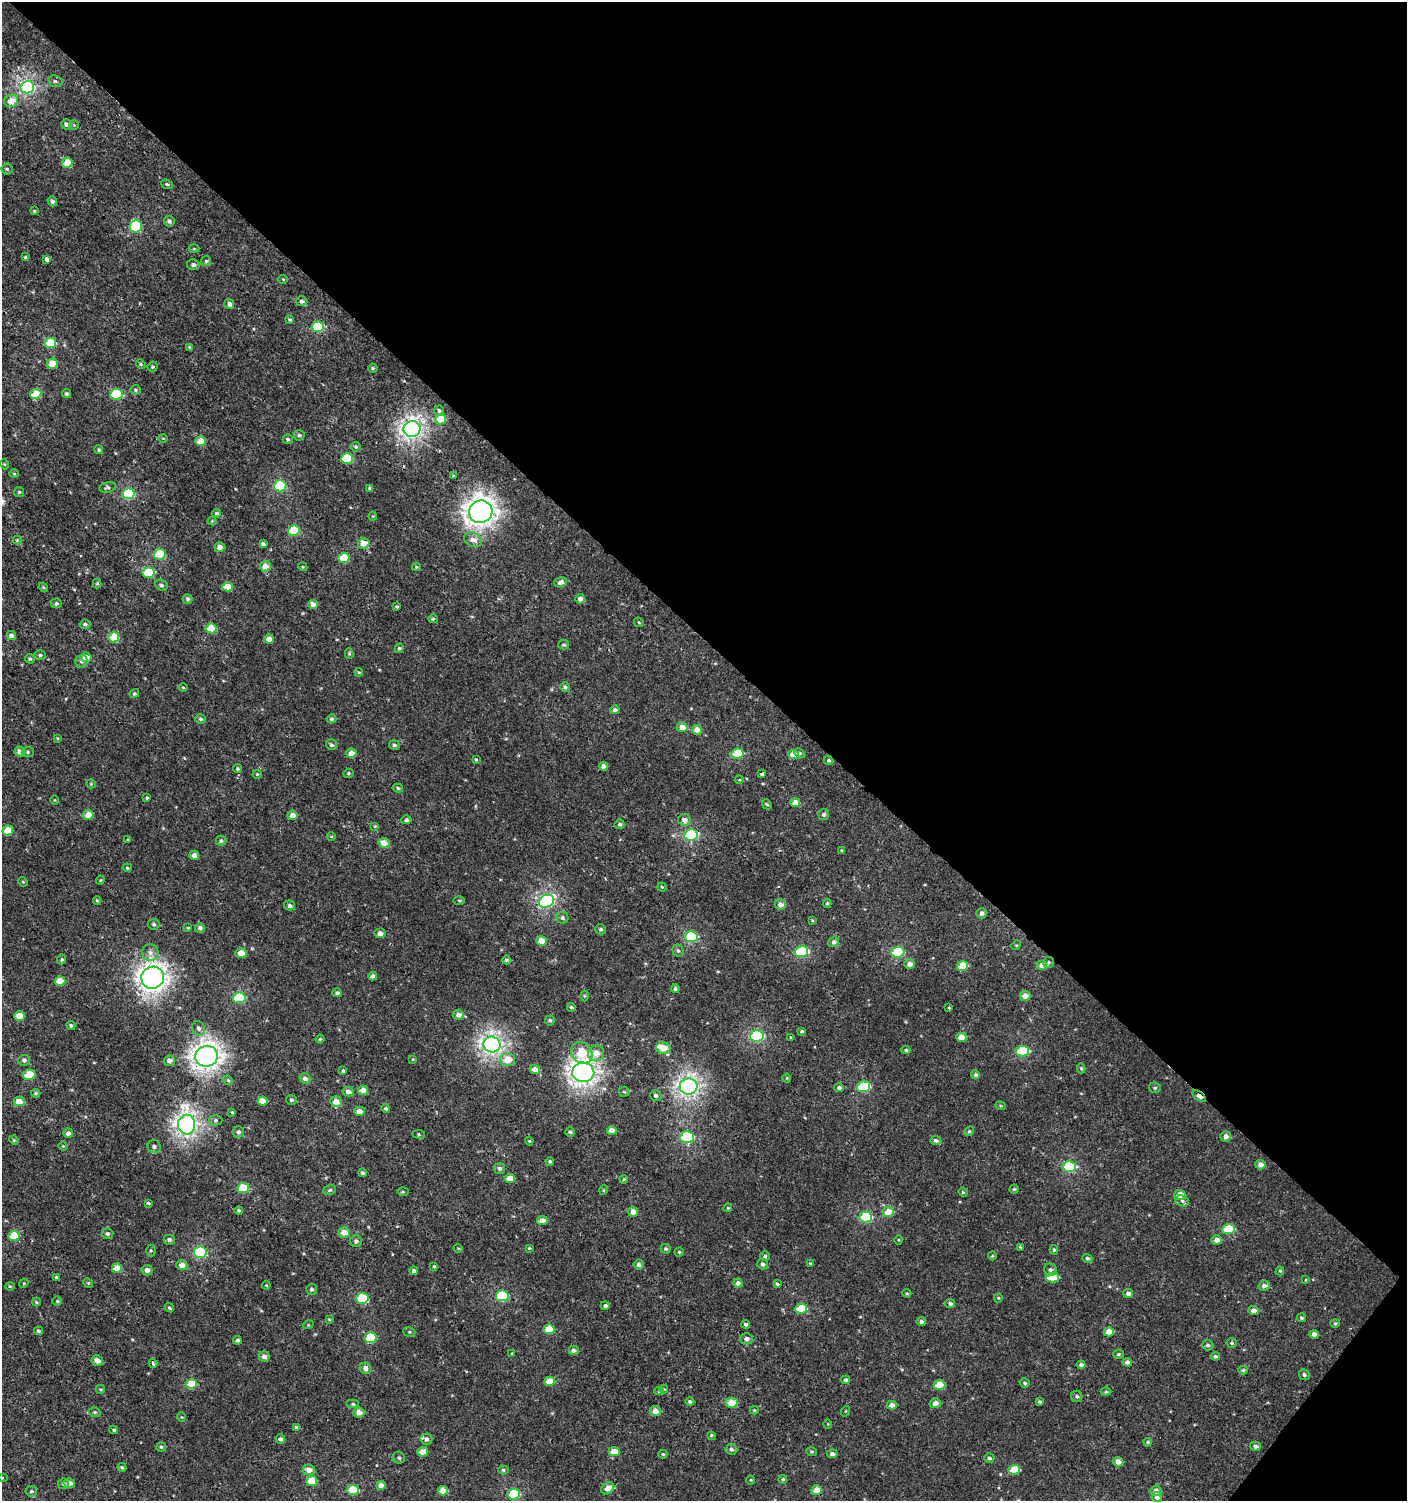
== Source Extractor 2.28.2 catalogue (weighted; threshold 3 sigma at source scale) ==
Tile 8 of 4 x 4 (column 4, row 2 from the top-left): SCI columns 4387-5791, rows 3039-4537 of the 6059 x 6037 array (HDU 1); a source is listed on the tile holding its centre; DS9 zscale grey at full resolution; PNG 1409 x 1503 px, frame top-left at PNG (2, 2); each listed source drawn as its Kron ellipse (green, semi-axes under 4 px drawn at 4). Shown black and unused: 44% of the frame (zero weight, under 2 of 3 exposures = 2% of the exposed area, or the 3 px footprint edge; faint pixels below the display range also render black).
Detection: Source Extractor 2.28.2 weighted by HDU 2 'WHT'; one run over the whole footprint, this tile lists its part. Background 9.47e-04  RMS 0.0025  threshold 0.0115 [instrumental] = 3 sigma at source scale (4.5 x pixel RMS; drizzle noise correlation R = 1.50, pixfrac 1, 0.0396/0.0396 arcsec/px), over >= 5 px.
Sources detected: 410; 1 inside a brighter object's white glare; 1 cosmic-ray / hot-pixel residue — neither listed nor drawn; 4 inside a brighter listed object's ellipse — not listed separately; the other 404 listed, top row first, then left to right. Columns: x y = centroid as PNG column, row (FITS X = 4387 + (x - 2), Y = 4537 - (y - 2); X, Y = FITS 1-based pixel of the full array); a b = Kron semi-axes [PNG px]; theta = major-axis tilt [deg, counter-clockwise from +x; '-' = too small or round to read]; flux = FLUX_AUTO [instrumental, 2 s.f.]
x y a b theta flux
55 81 7 5 -15 0.52
27 87 6 6 - 49
11 101 7 6 - 2.7
66 124 5 5 - 0.74
74 125 4 4 - 0.23
67 163 5 5 - 5
7 169 5 5 - 0.41
167 184 6 4 -22 0.4
52 201 5 4 - 0.65
34 211 4 4 - 0.23
169 221 5 5 - 0.72
136 226 6 6 - 9.1
194 249 5 3 - 0.23
25 257 3 3 - 0.61
47 259 4 3 - 15
206 261 5 4 - 0.35
193 265 6 5 - 0.72
283 279 5 3 - 0.19
302 301 5 5 - 0.64
229 304 5 5 - 0.89
290 319 4 3 - 0.33
318 327 6 5 - 11
50 343 5 5 - 8
189 347 4 3 - 0.38
52 364 5 5 - 3.6
141 364 5 4 - 0.34
153 367 5 5 - 0.38
373 368 5 4 - 0.41
136 390 5 4 - 0.39
36 394 6 5 - 5.3
66 394 4 4 - 0.49
116 394 6 5 - 12
439 411 5 5 - 0.47
441 419 5 5 - 4.2
412 429 8 8 - 88
299 435 5 5 - 0.55
163 438 5 3 - 0.22
288 439 5 5 - 0.45
201 441 5 5 - 3.3
356 447 5 5 - 0.32
99 450 4 4 - 0.41
347 459 6 5 - 8.8
4 464 5 3 - 0.21
14 474 4 4 - 0.25
453 476 3 3 - 0.25
280 486 6 5 - 18
107 487 8 5 11 0.49
370 488 4 4 - 0.54
19 492 5 5 - 0.3
129 494 6 5 - 17
481 512 12 11 - 170
217 513 4 4 - 0.38
373 516 4 4 - 0.24
212 521 4 4 - 0.23
294 531 6 5 - 9
17 540 4 4 - 0.26
473 540 9 7 -20 1.8
364 543 6 5 - 2.5
263 544 4 3 - 0.69
220 547 5 5 - 1.5
160 554 6 5 - 11
344 558 6 5 - 7.5
265 566 5 5 - 2.2
303 567 4 3 - 0.22
416 567 4 4 - 0.32
149 573 6 5 - 9.9
561 582 6 5 - 1.3
97 584 5 4 - 0.31
161 585 6 5 - 0.55
43 587 5 4 - 0.31
228 587 5 4 - 4.5
188 599 5 4 - 0.54
580 599 5 4 - 1.2
56 603 5 5 - 0.45
313 604 5 4 - 1.7
397 607 4 3 - 0.3
433 619 4 4 - 0.35
639 622 5 3 - 0.23
85 624 5 4 - 0.57
211 628 5 5 - 5.3
11 636 5 4 - 1.1
114 637 5 5 - 7.4
269 639 5 4 - 1.7
564 645 5 5 - 0.38
399 648 5 4 - 0.44
349 654 5 4 - 0.31
40 655 6 5 - 0.43
86 657 5 5 - 2.1
30 659 5 4 - 0.38
81 661 6 6 - 0.6
359 672 4 3 - 0.24
183 687 5 3 - 0.25
565 687 5 4 - 0.55
134 694 5 4 - 0.39
615 710 5 4 - 0.66
200 719 5 4 - 0.48
332 719 5 4 - 0.48
682 727 5 5 - 2.3
697 730 5 4 - 2.1
57 738 4 4 - 0.22
331 745 5 5 - 0.59
394 745 5 4 - 0.49
20 752 5 5 - 1.4
28 752 6 5 - 0.42
351 753 5 4 - 2.2
737 753 6 5 - 8.2
800 753 5 4 - 0.38
793 754 5 4 - 3.3
476 760 4 3 - 0.28
828 760 5 4 - 0.49
603 766 4 4 - 1.3
237 768 4 4 - 0.36
348 773 5 4 - 0.36
257 774 4 4 - 0.23
762 774 3 3 - 0.6
739 780 4 3 - 0.2
91 784 5 4 - 0.27
398 788 5 4 - 0.45
147 798 4 3 - 0.27
55 800 4 3 - 0.17
795 803 5 4 - 2.5
767 804 5 4 - 0.35
88 815 5 5 - 2.8
292 815 5 5 - 2
824 815 5 5 - 0.61
406 820 5 4 - 0.63
684 820 6 6 - 1.4
620 824 5 4 - 0.57
375 826 4 4 - 0.23
8 831 5 5 - 5.2
691 835 7 5 9 24
331 836 4 3 - 0.22
128 840 3 3 - 0.62
221 841 5 5 - 0.56
384 843 5 5 - 2.8
841 850 4 3 - 0.23
194 855 5 4 - 1.3
127 868 5 4 - 0.37
100 880 4 4 - 0.25
23 882 5 4 - 0.24
662 887 4 4 - 0.28
97 900 4 4 - 0.26
459 900 6 4 -1 0.31
546 901 8 6 27 37
827 903 4 4 - 0.33
289 905 5 5 - 0.87
780 905 5 5 - 1.4
982 913 5 5 - 0.91
562 918 6 6 - 0.62
812 920 3 3 - 0.22
154 924 6 5 - 0.56
188 928 4 3 - 0.25
200 928 5 5 - 0.85
601 929 5 5 - 0.54
380 933 5 4 - 1.1
691 937 6 5 - 16
542 941 5 5 - 3.8
834 942 5 5 - 0.9
1016 945 5 4 - 0.29
678 951 6 5 - 0.51
150 952 8 8 - 1.1
801 952 7 5 9 17
898 952 6 5 - 16
241 953 6 5 - 2.2
62 959 5 4 - 0.38
507 960 4 4 - 0.6
1048 962 5 5 - 0.45
910 964 5 5 - 1.3
1042 965 5 5 - 2.2
963 966 5 5 - 5.2
373 976 4 4 - 0.92
153 978 11 11 - 150
60 981 5 5 - 3.5
675 989 4 4 - 0.59
337 993 5 4 - 0.56
584 996 5 3 - 0.25
1025 996 5 5 - 2.1
239 998 6 5 - 17
571 1007 4 4 - 0.44
949 1008 3 3 - 0.46
458 1015 5 5 - 1.3
20 1016 5 4 - 3.6
550 1020 5 5 - 0.47
71 1025 5 4 - 0.34
199 1028 7 6 - 0.87
802 1031 3 3 - 0.38
757 1036 7 5 5 28
961 1037 5 4 - 2.8
791 1038 4 2 - 0.2
320 1039 4 4 - 0.3
492 1045 8 8 - 85
663 1048 7 6 - 3.1
906 1050 4 4 - 0.33
1022 1051 7 5 5 15
582 1053 11 10 - 6
596 1053 8 7 - 2.5
206 1056 11 10 - 160
413 1059 4 2 - 0.17
508 1059 7 6 - 3.6
24 1060 6 5 - 0.7
169 1061 5 5 - 1.1
1081 1068 5 4 - 0.39
535 1069 5 4 - 2.6
343 1071 4 4 - 0.39
583 1072 11 9 -1 130
29 1075 6 5 - 5.4
976 1075 4 4 - 0.54
305 1078 5 5 - 0.93
787 1078 4 4 - 0.24
228 1080 5 4 - 0.33
689 1086 9 8 - 90
863 1087 7 5 8 15
839 1088 5 4 - 0.7
1155 1088 5 5 - 0.48
363 1090 5 5 - 2.2
348 1092 5 4 - 1
624 1092 5 5 - 0.41
36 1093 4 3 - 0.34
656 1095 6 5 - 0.72
1199 1096 7 4 -39 2.6
291 1100 5 4 - 0.43
19 1101 5 5 - 3.3
262 1101 5 4 - 3.5
336 1102 6 5 - 2.2
1000 1106 5 4 - 0.31
386 1109 4 4 - 0.45
360 1111 5 4 - 1.7
232 1112 4 4 - 0.27
216 1120 7 5 1 0.49
187 1125 10 8 -87 100
612 1130 5 4 - 2.2
969 1131 5 4 - 0.36
238 1132 5 5 - 0.74
570 1132 5 4 - 0.44
68 1133 5 4 - 1.1
419 1134 6 3 -8 0.3
1226 1136 5 5 - 1.2
687 1137 7 6 - 22
14 1140 5 4 - 0.29
936 1140 5 4 - 0.75
529 1141 4 4 - 0.26
63 1146 5 4 - 0.26
154 1147 7 6 - 0.87
550 1161 4 4 - 0.37
1260 1165 5 4 - 1.4
1069 1166 7 5 3 17
499 1169 5 5 - 0.82
363 1173 4 4 - 0.58
510 1178 5 4 - 2.8
624 1179 4 3 - 0.2
243 1188 5 5 - 10
1014 1189 4 4 - 0.34
330 1190 6 4 18 0.45
604 1190 5 3 - 0.21
403 1192 5 3 - 0.27
963 1192 5 4 - 0.29
1180 1195 6 5 - 2.6
1182 1201 7 5 -22 0.61
148 1203 4 3 - 0.37
728 1208 4 4 - 0.25
239 1210 4 4 - 0.41
633 1212 5 5 - 1.8
888 1212 6 5 - 3.5
866 1217 6 5 - 14
542 1221 5 4 - 2.1
1228 1229 6 5 - 8.7
344 1232 6 5 - 2.6
108 1234 5 5 - 0.65
14 1236 5 5 - 6.1
169 1240 5 5 - 0.71
898 1240 4 3 - 0.2
1217 1240 5 4 - 1.7
356 1241 6 5 - 0.8
1020 1247 3 3 - 0.26
458 1248 4 3 - 0.19
529 1248 4 3 - 0.25
666 1249 5 4 - 0.5
151 1250 6 4 -89 0.37
1054 1250 5 4 - 0.37
200 1252 6 5 - 22
679 1252 4 4 - 0.31
765 1256 4 4 - 0.45
992 1256 4 4 - 0.27
1087 1258 5 4 - 0.48
810 1263 3 3 - 0.24
639 1264 5 5 - 0.89
763 1264 5 5 - 0.78
182 1265 5 5 - 2.2
434 1266 4 4 - 0.28
117 1268 5 4 - 3.5
147 1270 5 5 - 1.3
1050 1270 6 6 - 0.73
414 1271 4 4 - 0.85
1280 1271 4 4 - 0.31
57 1277 4 3 - 0.57
1052 1278 7 5 2 5.5
1305 1280 4 2 - 0.17
24 1283 5 4 - 0.23
88 1283 5 4 - 0.3
738 1283 4 4 - 0.93
777 1284 4 3 - 0.4
266 1285 4 3 - 0.22
10 1286 4 4 - 0.25
1264 1286 6 5 - 1.1
312 1289 5 5 - 0.5
907 1293 4 4 - 0.26
1128 1293 5 4 - 1.1
502 1296 6 5 - 17
362 1298 6 5 - 13
998 1298 4 4 - 0.24
57 1301 5 5 - 0.35
36 1302 4 3 - 0.32
950 1304 5 4 - 0.6
605 1305 4 4 - 0.62
169 1308 5 4 - 0.32
801 1309 6 5 - 8.9
1253 1311 5 4 - 1.3
1301 1318 4 4 - 0.39
329 1319 4 3 - 0.26
921 1321 5 4 - 0.8
1335 1323 5 4 - 0.31
746 1324 4 4 - 0.62
308 1325 5 3 - 0.22
549 1329 5 5 - 6.2
38 1331 4 4 - 0.43
409 1332 6 5 - 0.35
1109 1332 5 4 - 2.5
1314 1334 4 4 - 1.4
370 1338 6 5 - 9.9
746 1339 6 5 - 1.1
237 1340 4 4 - 0.5
1232 1343 5 5 - 0.45
1208 1345 5 5 - 0.67
574 1350 5 4 - 0.86
512 1353 4 3 - 0.32
1118 1354 6 4 4 0.43
264 1356 5 5 - 1.3
1215 1356 4 4 - 0.54
97 1361 6 5 - 1.5
1127 1362 5 4 - 0.94
153 1363 4 3 - 0.71
1081 1365 4 4 - 0.77
366 1368 6 5 - 1.2
1243 1370 5 3 - 0.42
1304 1375 6 5 - 0.53
846 1380 4 4 - 0.55
550 1381 5 4 - 4.1
1025 1383 5 4 - 0.4
192 1384 5 5 - 6.1
939 1385 6 5 - 5.2
100 1389 4 3 - 0.27
664 1389 4 4 - 0.25
659 1391 5 4 - 0.42
1106 1391 5 3 - 0.3
1077 1396 5 5 - 0.51
690 1402 4 4 - 0.49
1039 1402 3 3 - 0.42
732 1403 6 5 - 4.2
935 1403 6 5 - 1.3
353 1404 6 4 0 0.44
892 1405 5 4 - 1.8
754 1410 4 4 - 0.33
655 1411 5 5 - 2.1
846 1411 5 3 - 0.2
95 1412 6 4 -18 0.35
359 1412 5 5 - 1.8
181 1417 5 3 - 0.2
828 1424 5 3 - 0.17
296 1427 4 3 - 0.56
114 1430 4 3 - 0.36
711 1435 4 3 - 0.33
280 1439 5 4 - 0.65
426 1439 6 5 - 0.75
1148 1442 4 4 - 0.44
1255 1446 5 4 - 0.78
161 1447 4 4 - 0.36
731 1449 6 5 - 0.78
422 1452 5 5 - 2.1
614 1452 5 4 - 3.3
812 1452 5 4 - 0.32
663 1454 4 4 - 0.28
832 1454 5 4 - 0.89
399 1458 6 6 - 0.59
989 1458 5 4 - 0.61
1118 1462 5 4 - 1.8
122 1467 4 4 - 0.4
309 1470 6 5 - 2
503 1470 5 4 - 0.43
1014 1470 6 5 - 6.4
3 1478 3 3 - 0.34
783 1479 4 4 - 0.38
751 1480 5 3 - 0.22
312 1481 5 5 - 6.5
69 1483 5 5 - 1.6
63 1484 5 5 - 0.53
381 1485 5 4 - 1.6
608 1488 7 5 34 1.7
353 1490 6 5 - 9.4
817 1490 5 5 - 3.5
31 1491 6 5 - 0.49
443 1491 5 4 - 3.2
1156 1491 5 5 - 1.5
514 1494 6 5 - 16
1157 1497 5 5 - 0.96
Overlapping masked pixels (flux is a lower limit): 1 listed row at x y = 1199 1096
Isophote crosses this tile's border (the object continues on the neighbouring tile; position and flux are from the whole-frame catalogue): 2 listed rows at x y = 3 1478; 514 1494